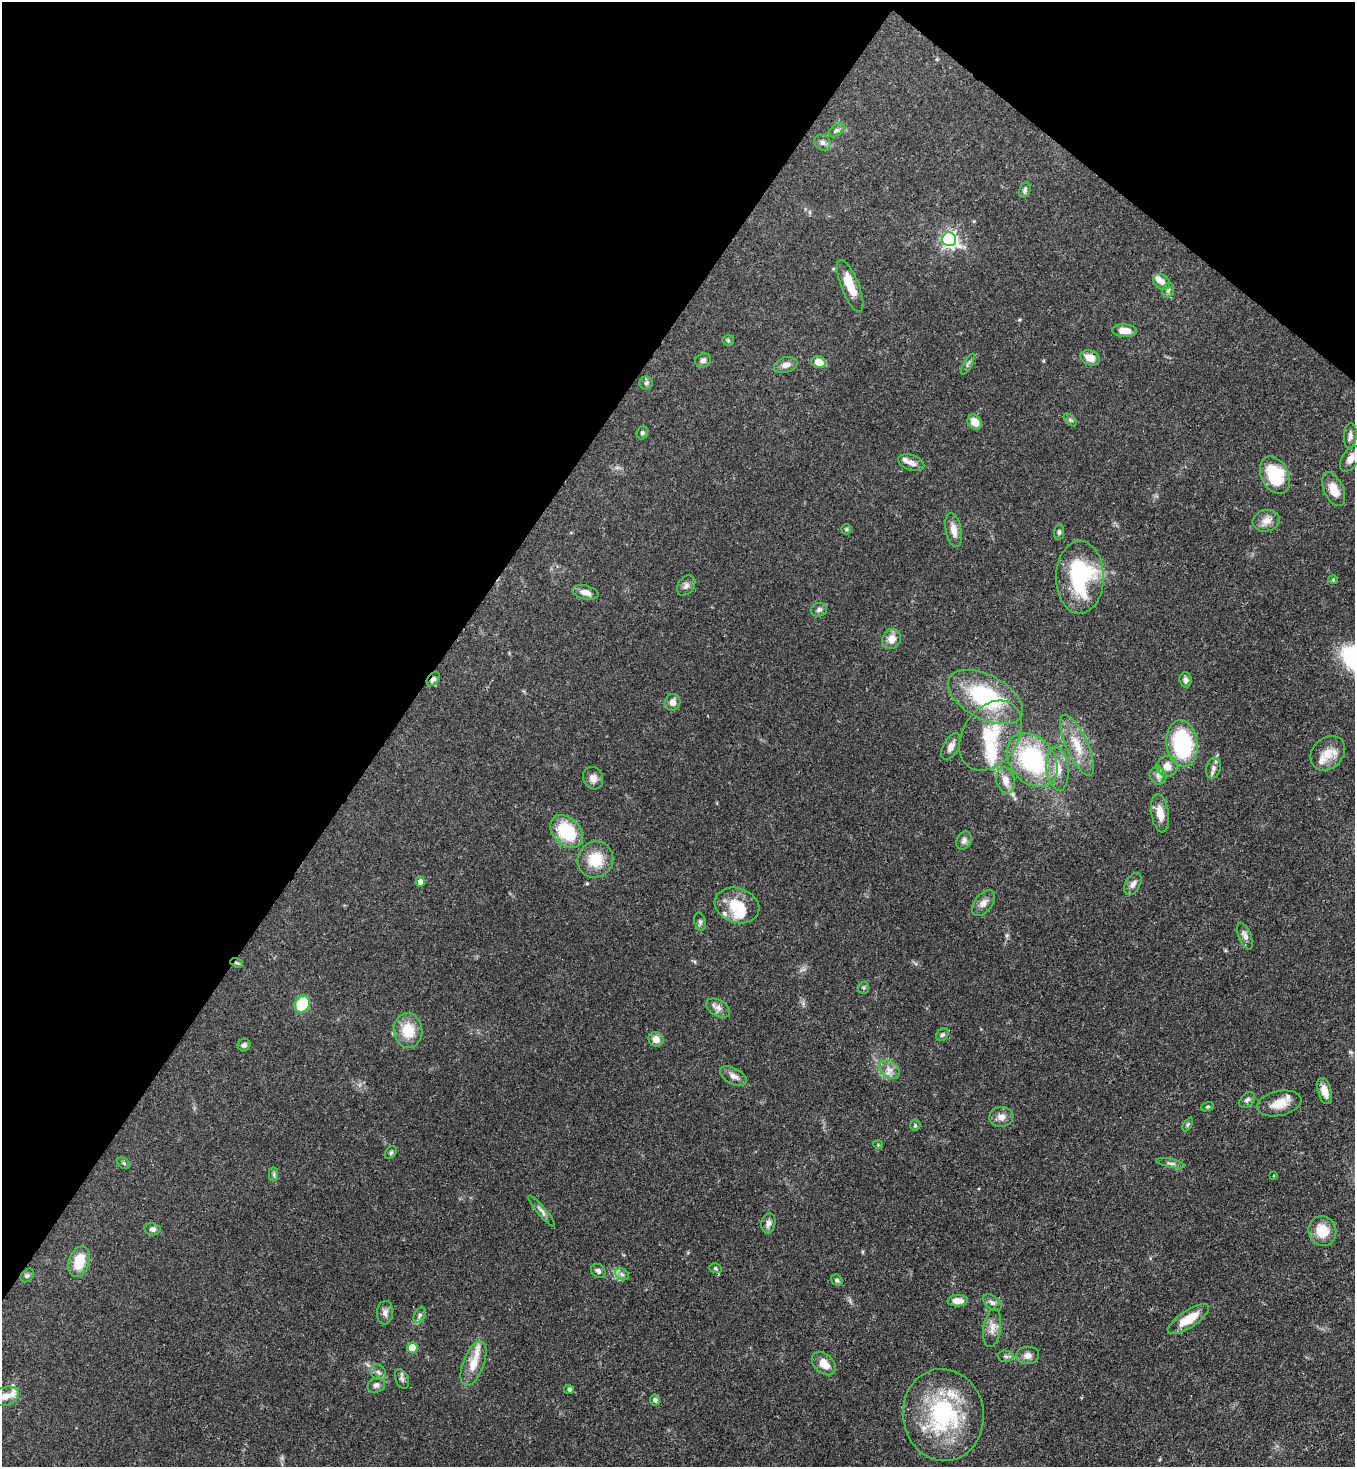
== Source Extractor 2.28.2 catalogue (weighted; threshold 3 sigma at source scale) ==
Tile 2 of 4 x 4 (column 2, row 1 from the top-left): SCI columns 1717-3069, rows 4455-5919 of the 5999 x 5977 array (HDU 1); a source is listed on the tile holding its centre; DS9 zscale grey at full resolution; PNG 1357 x 1469 px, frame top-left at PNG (2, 2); each listed source drawn as its Kron ellipse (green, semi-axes under 4 px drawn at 4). Shown black and unused: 34% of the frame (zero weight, under 3 of 4 exposures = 7% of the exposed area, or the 3 px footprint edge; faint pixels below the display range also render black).
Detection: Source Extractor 2.28.2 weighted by HDU 2 'WHT'; one run over the whole footprint, this tile lists its part. Background 0.071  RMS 0.0036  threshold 0.0162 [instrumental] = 3 sigma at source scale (4.5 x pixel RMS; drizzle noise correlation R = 1.50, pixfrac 1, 0.05/0.05 arcsec/px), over >= 5 px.
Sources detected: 120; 1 inside a brighter object's white glare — neither listed nor drawn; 9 inside a brighter listed object's ellipse — not listed separately; the other 110 listed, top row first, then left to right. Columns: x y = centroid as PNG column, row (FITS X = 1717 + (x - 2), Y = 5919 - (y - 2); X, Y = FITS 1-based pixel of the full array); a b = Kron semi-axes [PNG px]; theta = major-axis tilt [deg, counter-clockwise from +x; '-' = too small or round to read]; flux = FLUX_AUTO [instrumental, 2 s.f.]
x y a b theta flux
836 130 9 5 37 0.93
822 143 8 7 - 1.3
1025 190 8 5 65 0.84
949 239 7 7 - 92
1162 282 9 7 -40 1.8
850 286 28 9 -68 8.1
1168 290 7 5 69 0.83
1125 331 12 6 -3 3.7
728 340 5 5 - 0.52
1090 358 10 7 -23 4.1
703 360 8 7 - 1.2
819 362 7 6 - 4.1
968 364 11 4 60 0.83
786 365 12 7 17 2.1
646 383 6 6 - 0.86
1070 420 7 4 -45 0.69
975 422 8 6 -54 4
642 433 6 5 - 0.75
1350 436 13 6 86 1.4
1350 459 14 8 57 2.8
911 463 14 7 -19 2.1
1275 475 20 13 -63 15
1334 489 18 9 -66 5.1
1266 521 13 10 11 2.9
846 529 5 5 - 0.48
954 530 17 8 -78 3.5
1059 532 8 5 80 0.82
1080 577 36 24 89 38
1333 580 4 4 - 0.38
686 585 11 8 54 1.5
585 592 13 7 -13 2.7
819 610 8 6 17 1.1
892 639 10 9 - 3.6
433 679 8 5 47 1.4
1185 680 7 6 - 1.1
985 697 41 22 -28 35
673 702 8 7 - 2.1
990 736 38 27 55 20
1182 744 23 15 -83 32
1077 745 33 11 -66 8.6
951 747 14 7 62 2.3
1328 753 19 15 45 5.6
1032 760 30 22 -51 41
1167 766 10 10 - 3.2
1213 768 10 7 74 1.7
1058 769 22 11 -84 5.7
1158 776 9 8 - 1.7
593 778 11 10 - 2.4
1005 780 13 9 -78 3.5
1160 813 19 8 -81 4.7
567 831 19 13 -45 18
964 840 9 7 64 1.4
595 860 18 17 - 9.7
420 882 5 4 - 1.9
1133 884 12 7 61 1.7
983 903 15 8 52 2.4
737 905 23 17 -18 11
700 922 9 5 -74 0.91
1245 936 14 6 -68 1.7
237 963 6 4 -18 0.58
864 988 6 5 - 0.63
302 1004 9 7 62 16
718 1008 13 8 -31 2.1
408 1030 17 14 -85 8.8
942 1035 7 5 43 0.77
656 1039 7 7 - 3.2
244 1045 6 6 - 0.99
889 1070 11 8 -35 2.4
733 1076 14 8 -29 2.1
1325 1091 13 7 -73 3.3
1247 1100 9 6 44 1.1
1279 1103 22 12 13 5.7
1208 1107 7 4 19 0.53
1001 1117 12 10 6 2.5
1188 1124 7 4 59 0.54
915 1125 5 5 - 0.5
878 1145 4 4 - 0.39
391 1153 7 5 50 0.65
124 1163 6 5 - 0.59
1171 1163 15 4 -12 1.1
274 1174 7 4 -90 0.69
1273 1176 3 2 - 0.38
542 1211 20 4 -50 1.5
768 1223 10 7 76 1.6
152 1229 8 6 -9 1.1
1322 1231 15 14 - 7.9
79 1262 15 10 72 8.9
715 1268 6 5 - 0.55
598 1271 8 6 -42 1
622 1274 7 5 -30 1.1
27 1275 8 5 48 0.79
837 1280 6 5 - 0.85
958 1301 10 5 2 2.9
992 1303 11 6 -36 1.3
385 1313 12 8 86 1.8
420 1315 8 5 61 0.93
1188 1319 24 8 33 8.3
992 1328 19 8 82 3.1
412 1348 5 5 - 10
1028 1355 11 9 3 2.2
1006 1356 8 6 -3 0.88
473 1363 23 10 69 5.8
824 1364 14 9 -42 4.4
378 1372 8 7 - 1.3
402 1379 10 6 -66 1.2
376 1385 9 7 22 1.3
569 1389 5 4 - 0.82
5 1396 14 9 20 2.8
655 1400 5 5 - 1.1
943 1415 46 40 -83 42
Overlapping masked pixels (flux is a lower limit): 3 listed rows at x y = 1090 358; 433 679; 237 963